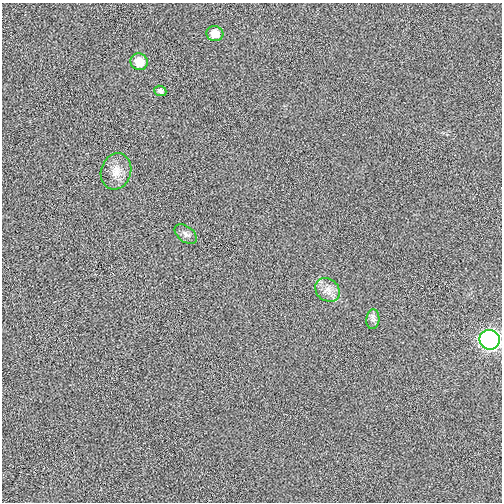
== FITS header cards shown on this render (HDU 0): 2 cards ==
NAXIS1  =                  500
NAXIS2  =                  500

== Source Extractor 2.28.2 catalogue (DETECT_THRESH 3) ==
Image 500 x 500 px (HDU 0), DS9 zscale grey, 1 PNG px = 1 image px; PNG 504 x 504 px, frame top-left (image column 1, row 500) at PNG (2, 3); each listed source drawn as its Kron ellipse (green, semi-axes under 4 px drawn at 4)
Background 0.0013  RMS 0.012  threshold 0.0358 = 3 sigma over >= 5 px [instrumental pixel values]
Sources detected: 8; all 8 listed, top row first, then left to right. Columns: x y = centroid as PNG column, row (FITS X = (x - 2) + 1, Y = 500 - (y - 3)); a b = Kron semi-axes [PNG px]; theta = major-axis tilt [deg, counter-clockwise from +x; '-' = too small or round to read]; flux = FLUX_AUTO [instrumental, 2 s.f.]
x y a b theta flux
215 34 8 7 - 9.3
139 62 9 8 - 13
160 91 6 5 - 2.1
116 171 18 15 73 10
186 234 12 7 -37 3.3
327 290 13 11 -39 7.3
373 319 10 6 85 2.6
490 340 10 10 - 270
At the frame edge (FLAGS 8, measured only in part): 1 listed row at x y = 490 340